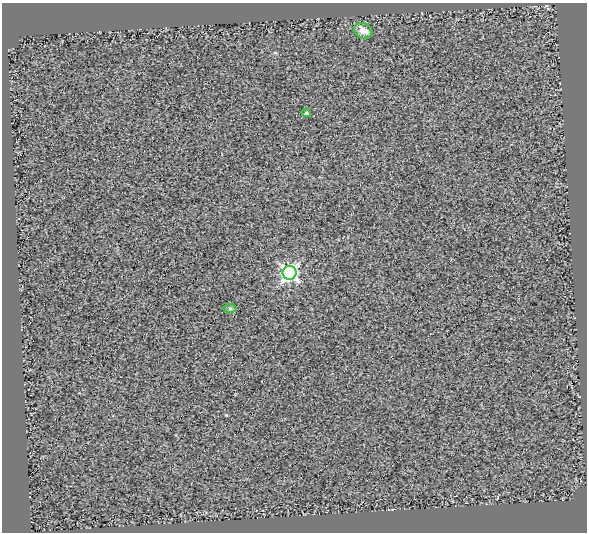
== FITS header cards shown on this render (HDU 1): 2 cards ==
NAXIS1  =                  585
NAXIS2  =                  530

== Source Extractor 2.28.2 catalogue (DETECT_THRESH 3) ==
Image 585 x 530 px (HDU 1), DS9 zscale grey, 1 PNG px = 1 image px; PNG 589 x 534 px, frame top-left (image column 1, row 530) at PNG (2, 3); each listed source drawn as its Kron ellipse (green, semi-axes under 4 px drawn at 4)
Background 1.33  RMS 0.77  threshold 2.31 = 3 sigma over >= 5 px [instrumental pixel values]
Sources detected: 4; all 4 listed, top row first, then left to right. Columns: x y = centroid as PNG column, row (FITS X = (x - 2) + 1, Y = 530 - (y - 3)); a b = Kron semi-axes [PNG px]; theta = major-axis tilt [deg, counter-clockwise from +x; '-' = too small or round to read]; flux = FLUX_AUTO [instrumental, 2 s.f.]
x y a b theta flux
363 31 9 7 -23 410
306 113 4 4 - 86
289 273 7 7 - 15000
230 308 7 4 -1 83